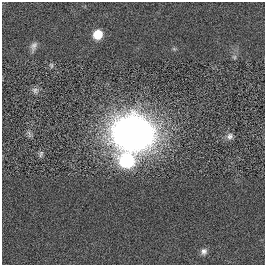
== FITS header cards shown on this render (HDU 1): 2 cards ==
NAXIS1  =                  263
NAXIS2  =                  263

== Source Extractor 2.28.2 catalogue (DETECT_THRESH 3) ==
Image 263 x 263 px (HDU 1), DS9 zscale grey, 1 PNG px = 1 image px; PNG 267 x 267 px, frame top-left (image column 1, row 263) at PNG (2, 2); no overlay
Background 0.00182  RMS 0.046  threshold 0.137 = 3 sigma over >= 5 px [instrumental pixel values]
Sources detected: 12; all 12 listed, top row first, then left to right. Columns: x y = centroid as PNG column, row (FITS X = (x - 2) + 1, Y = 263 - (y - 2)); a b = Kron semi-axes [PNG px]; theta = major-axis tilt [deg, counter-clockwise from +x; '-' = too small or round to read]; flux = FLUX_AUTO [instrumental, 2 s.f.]
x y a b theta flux
98 34 9 9 - 48
34 46 12 7 64 13
174 49 6 4 -18 4
234 57 6 5 - 5.6
51 65 8 5 -72 5.5
35 90 10 8 -10 11
133 133 29 25 -9 2100
29 134 11 5 -73 8
230 136 10 8 37 13
41 154 10 6 71 7.2
127 161 13 11 -6 260
204 251 9 8 - 13